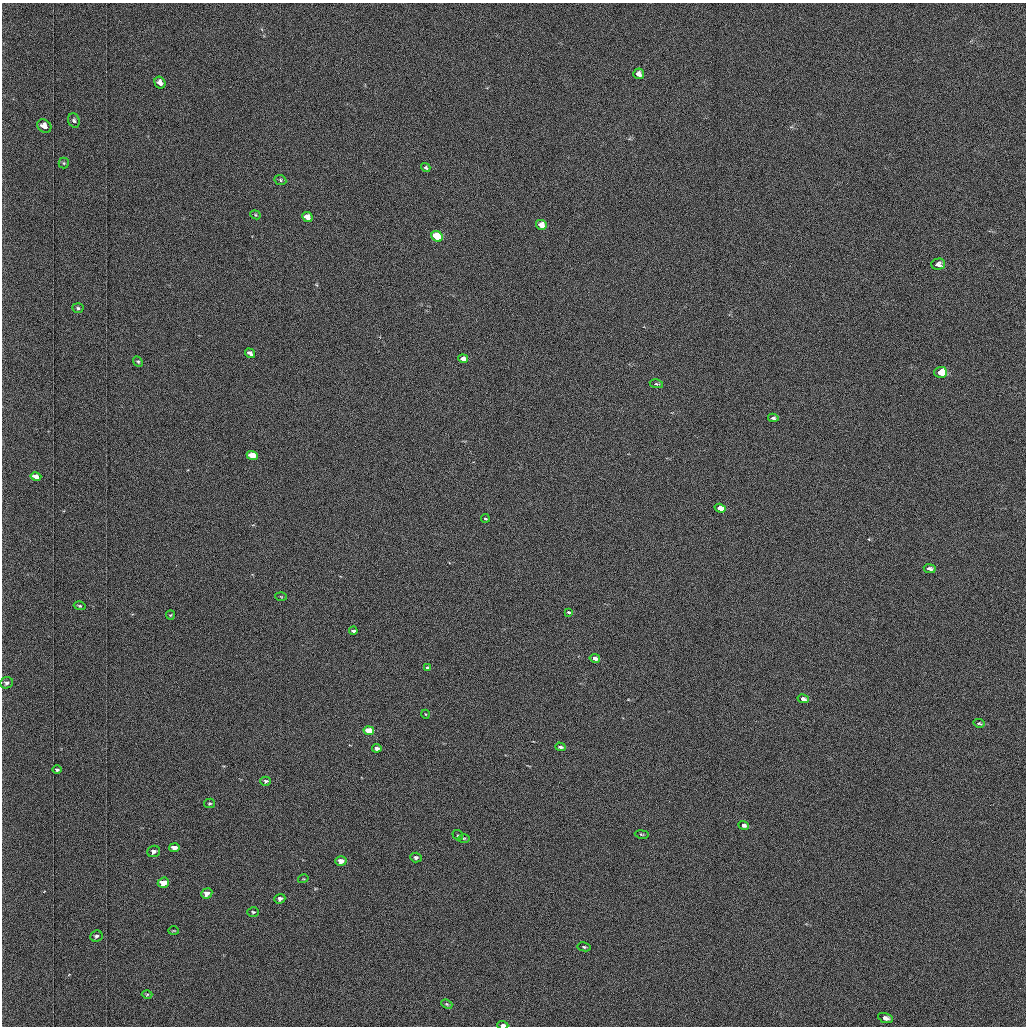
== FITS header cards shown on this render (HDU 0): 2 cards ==
NAXIS1  =                 1024 /fastest changing axis
NAXIS2  =                 1024 /next to fastest changing axis

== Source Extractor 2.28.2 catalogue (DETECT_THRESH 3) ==
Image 1024 x 1024 px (HDU 0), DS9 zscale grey, 1 PNG px = 1 image px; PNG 1028 x 1028 px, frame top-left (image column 1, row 1024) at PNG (2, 3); each listed source drawn as its Kron ellipse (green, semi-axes under 4 px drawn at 4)
Background 1030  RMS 5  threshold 15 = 3 sigma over >= 5 px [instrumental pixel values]
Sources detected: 61; all 61 listed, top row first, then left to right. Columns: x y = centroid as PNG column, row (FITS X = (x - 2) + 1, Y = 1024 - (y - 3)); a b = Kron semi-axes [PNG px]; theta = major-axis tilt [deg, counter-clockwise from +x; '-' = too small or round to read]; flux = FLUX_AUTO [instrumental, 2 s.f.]
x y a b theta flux
639 74 5 5 - 2000
160 83 6 5 - 2000
74 120 7 5 -69 800
44 126 7 6 - 2700
64 163 5 5 - 510
426 168 5 4 - 480
280 180 6 5 - 510
255 215 5 4 - 400
307 217 5 4 - 3000
541 225 5 5 - 3800
437 236 6 5 - 19000
938 264 7 5 1 1400
78 308 5 5 - 610
250 353 5 4 - 1400
463 359 5 4 - 2300
138 361 6 4 -47 500
941 372 6 5 - 10000
656 384 7 4 -10 460
773 418 5 3 - 860
252 456 5 4 - 8500
36 477 5 4 - 2100
720 508 5 4 - 4700
485 518 4 2 - 350
930 569 6 3 -8 1100
281 597 6 4 -3 340
80 606 6 4 -16 490
569 612 4 3 - 550
170 615 4 4 - 380
353 631 4 3 - 610
595 658 5 3 - 1700
428 668 4 3 - 770
7 683 6 5 - 1100
803 699 6 3 -12 1200
425 714 4 3 - 230
979 723 5 3 - 440
369 731 5 4 - 11000
560 747 5 3 - 890
377 748 5 4 - 1400
57 770 5 4 - 580
266 781 5 4 - 660
209 803 5 4 - 490
744 825 5 4 - 1500
642 834 7 3 -9 360
458 835 5 5 - 470
464 838 6 4 -1 450
174 848 5 4 - 2700
154 851 6 5 - 1400
416 858 6 5 - 890
341 861 6 5 - 3500
303 879 5 3 - 310
163 883 6 5 - 6100
207 893 6 5 - 2300
280 899 5 4 - 1100
253 912 6 4 -4 530
174 931 5 3 - 310
96 936 6 5 - 810
584 947 7 4 -10 570
147 994 5 3 - 350
447 1004 6 4 -23 460
885 1018 8 4 -17 1500
503 1025 5 3 - 1600
At the frame edge (FLAGS 8, measured only in part): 1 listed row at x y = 503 1025

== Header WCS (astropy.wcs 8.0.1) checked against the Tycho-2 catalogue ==
Header WCS as astropy/WCSLIB reads it (applying the file's SIP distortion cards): RA---TAN-SIP/DEC--TAN-SIP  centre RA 03:06:50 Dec +48:56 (46.71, +48.94 deg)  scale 1.67 arcsec/px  FOV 28.5' x 28.6'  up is -179 deg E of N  parity flipped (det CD > 0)
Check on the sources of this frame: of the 60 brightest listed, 21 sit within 2.5 arcsec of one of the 34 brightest Tycho-2 stars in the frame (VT <= 12.17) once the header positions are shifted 0.17 arcsec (0.02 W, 0.17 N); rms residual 0.98 arcsec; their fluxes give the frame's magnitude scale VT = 19.68 - 2.5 log10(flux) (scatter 0.25 mag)
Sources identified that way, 21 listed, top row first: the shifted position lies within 2.5 arcsec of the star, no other Tycho-2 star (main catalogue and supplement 1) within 5.0 arcsec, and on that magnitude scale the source's flux lands within +1.5 / -3 mag of the star's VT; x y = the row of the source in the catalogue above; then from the Tycho-2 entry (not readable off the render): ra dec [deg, ICRS J2000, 3 dp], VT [Tycho-2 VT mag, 2 dp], TYC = Tycho-2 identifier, HIP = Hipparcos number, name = IAU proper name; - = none
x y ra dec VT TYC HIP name
639 74 46.616 +48.736 11.76 3314-1619-1 - -
44 126 47.035 +48.756 11.63 3318-1002-1 - -
307 217 46.851 +48.800 10.96 3318-412-1 - -
541 225 46.686 +48.806 10.73 3318-1207-1 - -
437 236 46.759 +48.810 9.54 3318-20-1 - -
938 264 46.407 +48.826 11.40 3318-1121-1 - -
250 353 46.893 +48.863 11.43 3318-844-1 - -
941 372 46.405 +48.876 9.33 3318-744-1 - -
773 418 46.524 +48.896 11.94 3318-478-1 - -
252 456 46.892 +48.911 10.59 3318-510-1 - -
36 477 47.045 +48.919 11.50 3318-988-1 - -
720 508 46.562 +48.938 10.40 3318-18-1 - -
803 699 46.505 +49.027 11.73 3318-502-1 - -
369 731 46.813 +49.039 9.70 3318-216-1 - -
744 825 46.548 +49.085 12.06 3318-1128-1 - -
174 848 46.952 +49.092 11.30 3318-80-1 - -
341 861 46.834 +49.100 10.69 3318-1528-1 - -
163 883 46.960 +49.108 10.19 3318-1062-1 - -
207 893 46.930 +49.114 11.35 3318-390-1 - -
280 899 46.878 +49.117 12.15 3318-918-1 - -
503 1025 46.721 +49.177 11.40 3318-150-1 - -